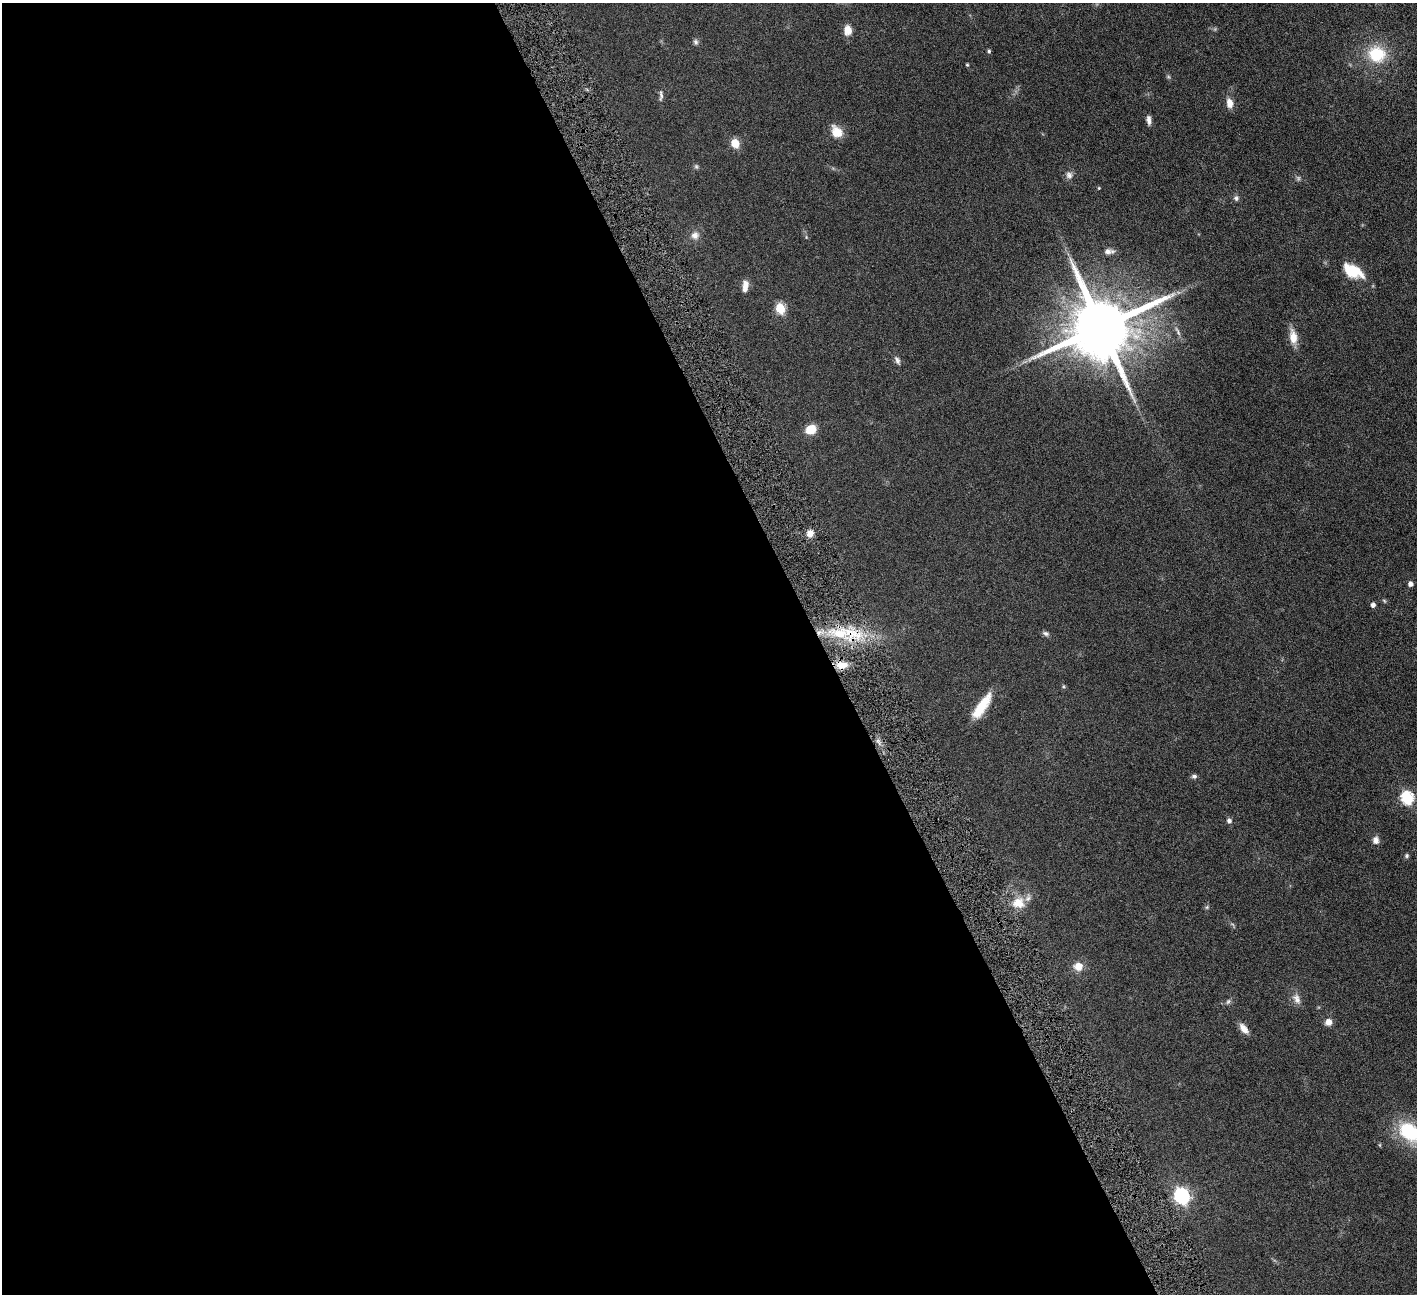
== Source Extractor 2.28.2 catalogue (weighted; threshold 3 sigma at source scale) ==
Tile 9 of 4 x 4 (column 1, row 3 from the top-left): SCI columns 4-1418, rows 1589-2880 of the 5666 x 5629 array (HDU 1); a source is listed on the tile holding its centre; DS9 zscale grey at full resolution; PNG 1419 x 1296 px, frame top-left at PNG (2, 3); no overlay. Shown black and unused: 58% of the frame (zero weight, under 4 of 8 exposures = <1% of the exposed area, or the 3 px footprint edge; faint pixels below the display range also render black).
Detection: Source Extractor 2.28.2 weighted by HDU 2 'WHT'; one run over the whole footprint, this tile lists its part. Background 0.128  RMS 0.0061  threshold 0.0249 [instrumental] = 3 sigma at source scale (4.09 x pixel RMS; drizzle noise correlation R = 1.36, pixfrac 0.8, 0.05/0.05 arcsec/px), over >= 5 px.
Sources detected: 55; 3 too faint to see at this stretch — not listed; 4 inside a brighter listed object's ellipse — not listed separately; the other 48 listed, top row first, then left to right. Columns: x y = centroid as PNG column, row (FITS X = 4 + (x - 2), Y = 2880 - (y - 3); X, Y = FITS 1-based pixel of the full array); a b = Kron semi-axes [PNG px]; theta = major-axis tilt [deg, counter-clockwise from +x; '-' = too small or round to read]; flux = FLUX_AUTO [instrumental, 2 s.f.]
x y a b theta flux
848 30 10 8 -89 5.4
696 42 7 6 - 1.4
989 51 4 4 - 0.98
1376 54 20 18 -21 22
967 65 4 4 - 0.6
661 96 16 5 89 1.8
1229 103 12 8 -82 4.5
1149 120 11 5 -81 2.3
837 132 16 11 -54 7.4
735 143 5 5 - 23
696 167 7 5 -69 0.92
1069 175 10 9 - 2.4
1099 188 4 4 - 0.47
1236 198 7 6 - 1.4
695 235 12 10 26 3.5
1109 251 12 6 6 2.6
1354 271 21 15 -28 14
745 284 11 8 -84 3.4
780 309 6 5 - 31
1101 327 18 16 24 6000
1178 331 16 5 -65 2.3
1293 337 19 9 -81 6.6
897 360 12 6 -64 1.8
811 429 10 8 26 9.7
810 533 8 7 - 3.9
1410 584 4 4 - 2.3
1384 601 6 4 -57 0.63
1373 605 5 4 - 2.1
1046 633 9 6 -15 1.4
852 634 37 19 -17 28
842 665 14 9 0 7.2
1063 686 5 4 - 0.67
982 706 32 10 56 14
1194 776 7 6 - 1.3
1407 798 6 6 - 67
1229 821 7 6 - 1.6
1376 840 9 7 90 2.8
1407 856 6 5 - 0.91
1018 903 16 14 -17 8.7
1207 907 6 4 46 0.75
1078 966 9 8 - 6.2
1297 999 15 9 -66 3.7
1228 1001 8 5 49 1.2
1328 1022 8 7 - 3.5
1244 1029 12 6 -53 4.5
1410 1132 30 18 -42 31
1380 1145 6 4 -71 0.52
1181 1196 7 6 - 140
Overlapping masked pixels (flux is a lower limit): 2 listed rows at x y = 852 634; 842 665
Isophote crosses this tile's border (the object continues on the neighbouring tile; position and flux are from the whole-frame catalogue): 1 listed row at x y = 1410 1132